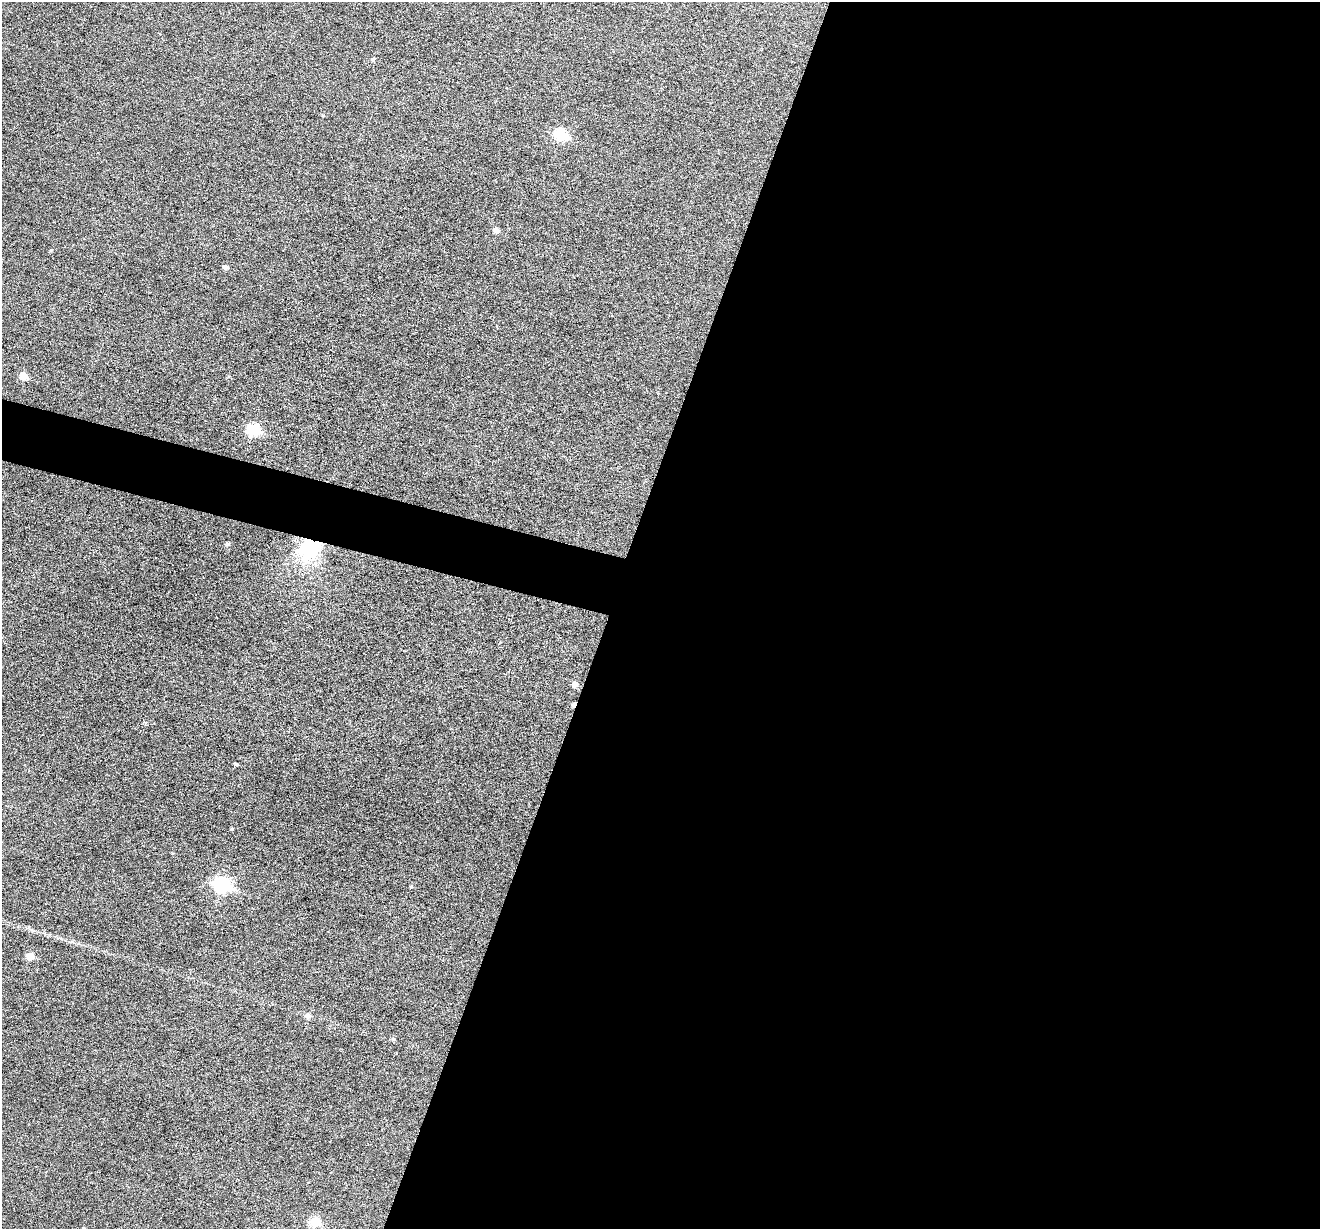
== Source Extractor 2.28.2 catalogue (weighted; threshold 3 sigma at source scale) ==
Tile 12 of 4 x 4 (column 4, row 3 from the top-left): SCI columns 3957-5274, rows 1481-2707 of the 5274 x 5287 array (HDU 1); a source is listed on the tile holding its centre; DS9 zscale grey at full resolution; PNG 1322 x 1231 px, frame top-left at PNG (2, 2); no overlay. Shown black and unused: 56% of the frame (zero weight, under 3 of 6 exposures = <1% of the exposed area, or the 3 px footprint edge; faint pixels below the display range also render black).
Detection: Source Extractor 2.28.2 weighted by HDU 2 'WHT'; one run over the whole footprint, this tile lists its part. Background 0.043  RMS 0.0054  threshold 0.0221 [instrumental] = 3 sigma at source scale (4.09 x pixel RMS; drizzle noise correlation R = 1.36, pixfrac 0.8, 0.05/0.05 arcsec/px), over >= 5 px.
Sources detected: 19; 1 cosmic-ray / hot-pixel residue — not listed; the other 18 listed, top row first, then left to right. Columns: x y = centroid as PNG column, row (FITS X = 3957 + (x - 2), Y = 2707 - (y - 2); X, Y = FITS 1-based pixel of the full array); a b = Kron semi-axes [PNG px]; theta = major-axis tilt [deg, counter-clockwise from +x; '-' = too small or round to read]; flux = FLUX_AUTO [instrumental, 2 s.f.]
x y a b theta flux
373 59 5 4 - 0.87
561 134 7 6 - 36
496 230 5 5 - 2.6
51 250 4 3 - 0.53
226 267 5 4 - 1.7
23 376 6 5 - 7.7
253 430 7 6 - 34
228 544 5 5 - 1.1
310 548 30 22 58 39
575 684 6 6 - 2.9
236 764 4 4 - 0.78
232 829 4 3 - 0.54
222 885 9 7 -18 94
411 887 5 4 - 0.61
30 956 6 6 - 6.1
308 1016 7 6 - 1.5
394 1039 7 4 -28 0.83
315 1223 6 6 - 20
Overlapping masked pixels (flux is a lower limit): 1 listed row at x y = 310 548